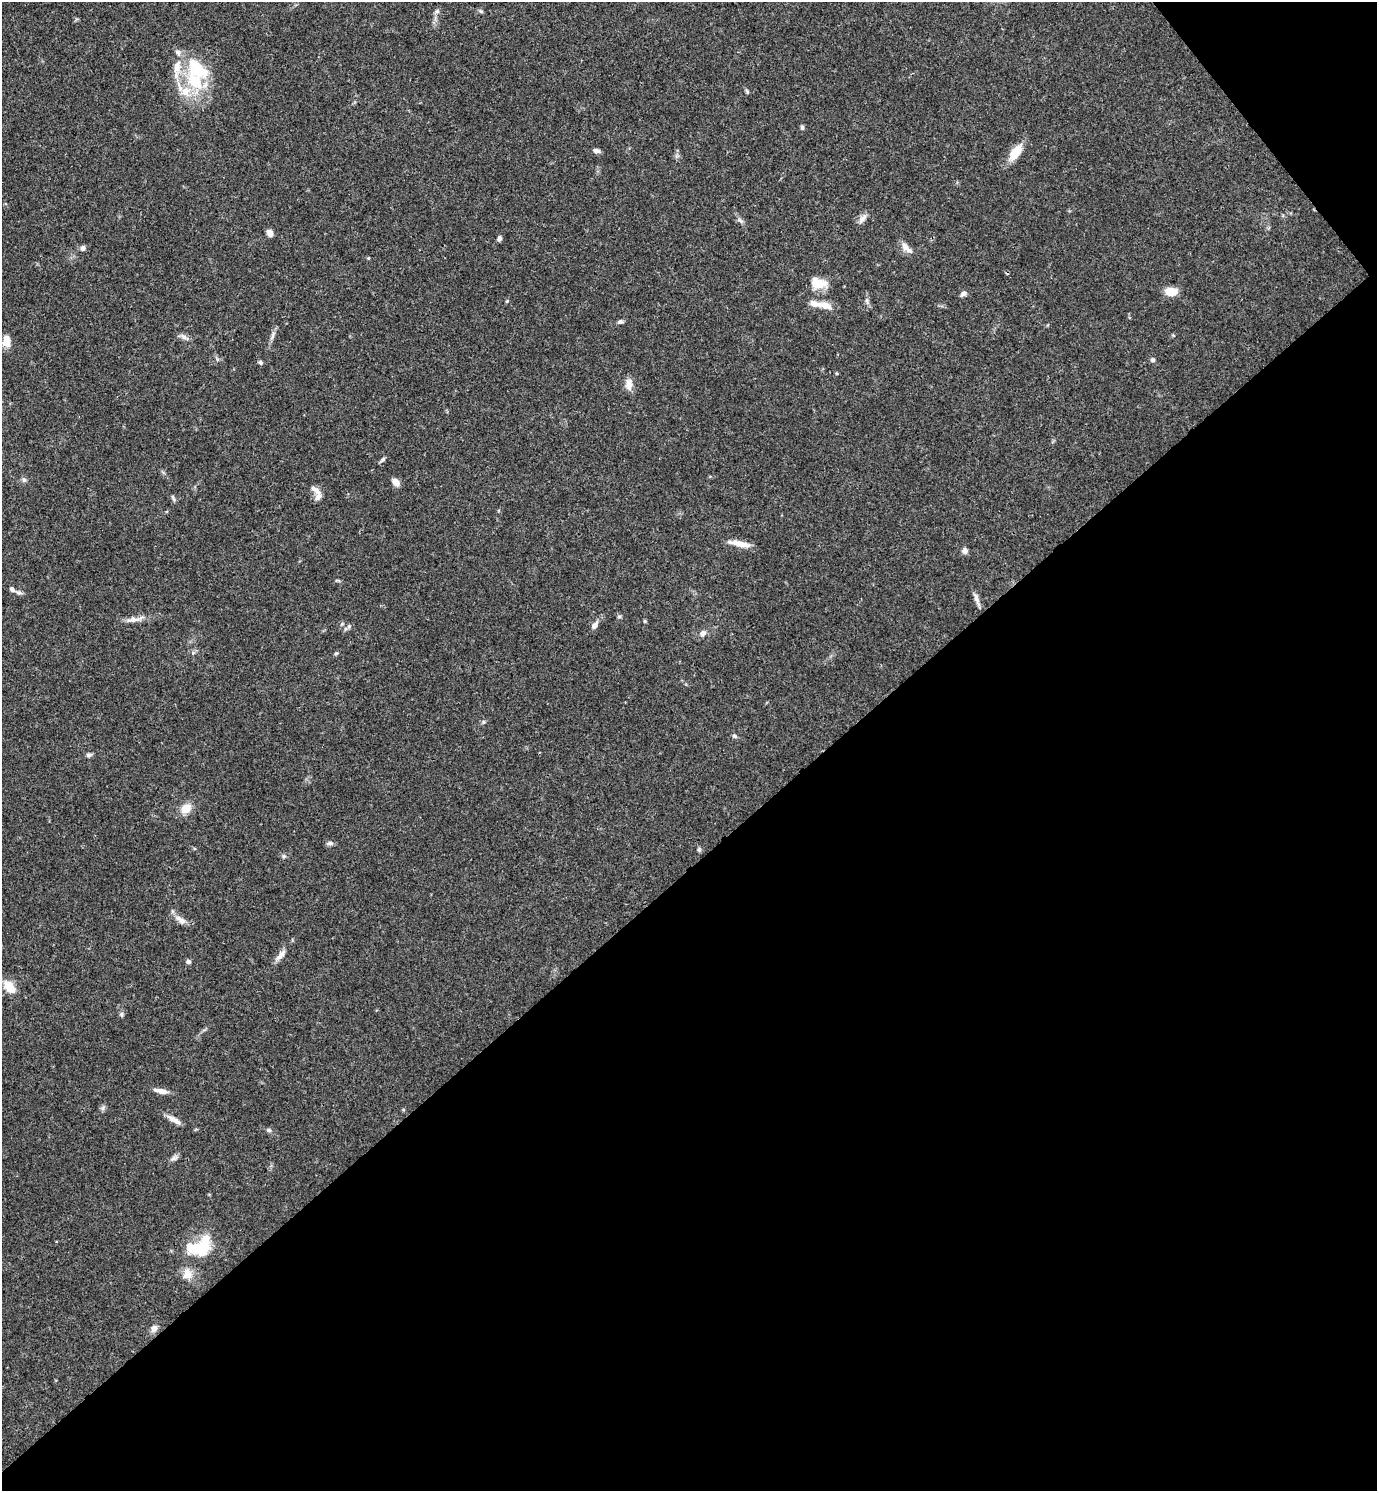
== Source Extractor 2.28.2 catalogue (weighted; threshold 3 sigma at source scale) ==
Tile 12 of 4 x 4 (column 4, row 3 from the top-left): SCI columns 4426-5800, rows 1491-2979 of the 5958 x 5961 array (HDU 1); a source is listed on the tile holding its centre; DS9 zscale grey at full resolution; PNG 1379 x 1493 px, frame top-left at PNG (2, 2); no overlay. Shown black and unused: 43% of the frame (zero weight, under 3 of 4 exposures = <1% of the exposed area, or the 3 px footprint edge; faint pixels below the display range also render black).
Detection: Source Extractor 2.28.2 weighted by HDU 2 'WHT'; one run over the whole footprint, this tile lists its part. Background 0.0392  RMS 0.0026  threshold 0.0116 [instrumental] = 3 sigma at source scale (4.5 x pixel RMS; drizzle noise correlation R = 1.50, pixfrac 1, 0.05/0.05 arcsec/px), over >= 5 px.
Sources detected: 72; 1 inside a brighter object's white glare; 1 cosmic-ray / hot-pixel residue — not listed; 9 inside a brighter listed object's ellipse — not listed separately; the other 61 listed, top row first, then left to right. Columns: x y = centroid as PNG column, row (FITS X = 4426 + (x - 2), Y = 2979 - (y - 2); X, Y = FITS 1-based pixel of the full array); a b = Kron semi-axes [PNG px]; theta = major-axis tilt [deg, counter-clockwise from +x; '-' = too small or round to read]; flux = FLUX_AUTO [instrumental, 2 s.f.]
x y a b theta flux
437 11 6 6 - 0.55
481 11 6 5 - 0.41
197 70 35 24 -20 13
747 91 7 4 -71 0.39
802 127 6 5 - 0.52
597 151 9 5 -11 0.79
1015 152 20 10 52 4.9
862 219 14 7 47 1.3
740 220 10 4 -30 0.69
270 233 8 6 -60 1.3
499 238 7 5 63 0.59
905 246 14 8 -62 1.7
83 248 7 6 - 0.81
368 258 4 4 - 0.25
818 283 19 12 -9 4.3
1171 291 13 8 -2 4.1
963 293 8 5 45 0.87
507 301 5 4 - 0.23
867 301 10 4 -77 0.61
825 305 16 9 -18 2.6
620 321 7 5 39 0.55
272 336 15 5 70 1
184 337 13 5 -31 1
6 341 12 8 87 3
1153 360 6 6 - 0.54
260 362 6 5 - 0.49
629 385 15 8 88 2
383 460 8 4 42 0.5
24 480 7 5 -59 0.63
396 482 8 6 -47 1.9
318 496 17 9 88 2
173 498 10 3 -70 0.45
739 544 29 6 -11 2.8
965 551 8 7 - 0.85
19 593 10 4 -5 0.67
976 599 19 5 -68 1.2
619 616 6 4 1 0.37
133 620 20 7 8 1.9
645 621 6 4 -90 0.27
595 625 10 6 56 1.3
703 633 8 7 - 1.1
336 653 6 4 2 0.31
484 722 6 4 90 0.37
734 736 6 5 - 0.44
88 755 7 6 - 0.61
186 808 14 10 37 3
330 843 9 5 9 0.68
699 850 6 5 - 0.42
284 856 5 5 - 0.44
181 920 17 8 -37 1.9
280 955 17 7 52 1.6
188 962 6 5 - 0.67
9 987 17 10 -49 4.4
121 1014 6 6 - 0.52
161 1091 16 6 -12 1.8
103 1108 7 4 89 0.52
174 1120 20 6 -31 1.8
269 1130 7 5 -26 0.54
174 1158 10 6 27 0.83
201 1247 36 21 53 11
154 1328 9 7 57 1.2
Unlisted compact peaks at least as high as the median listed source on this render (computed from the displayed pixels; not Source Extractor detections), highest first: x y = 349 626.